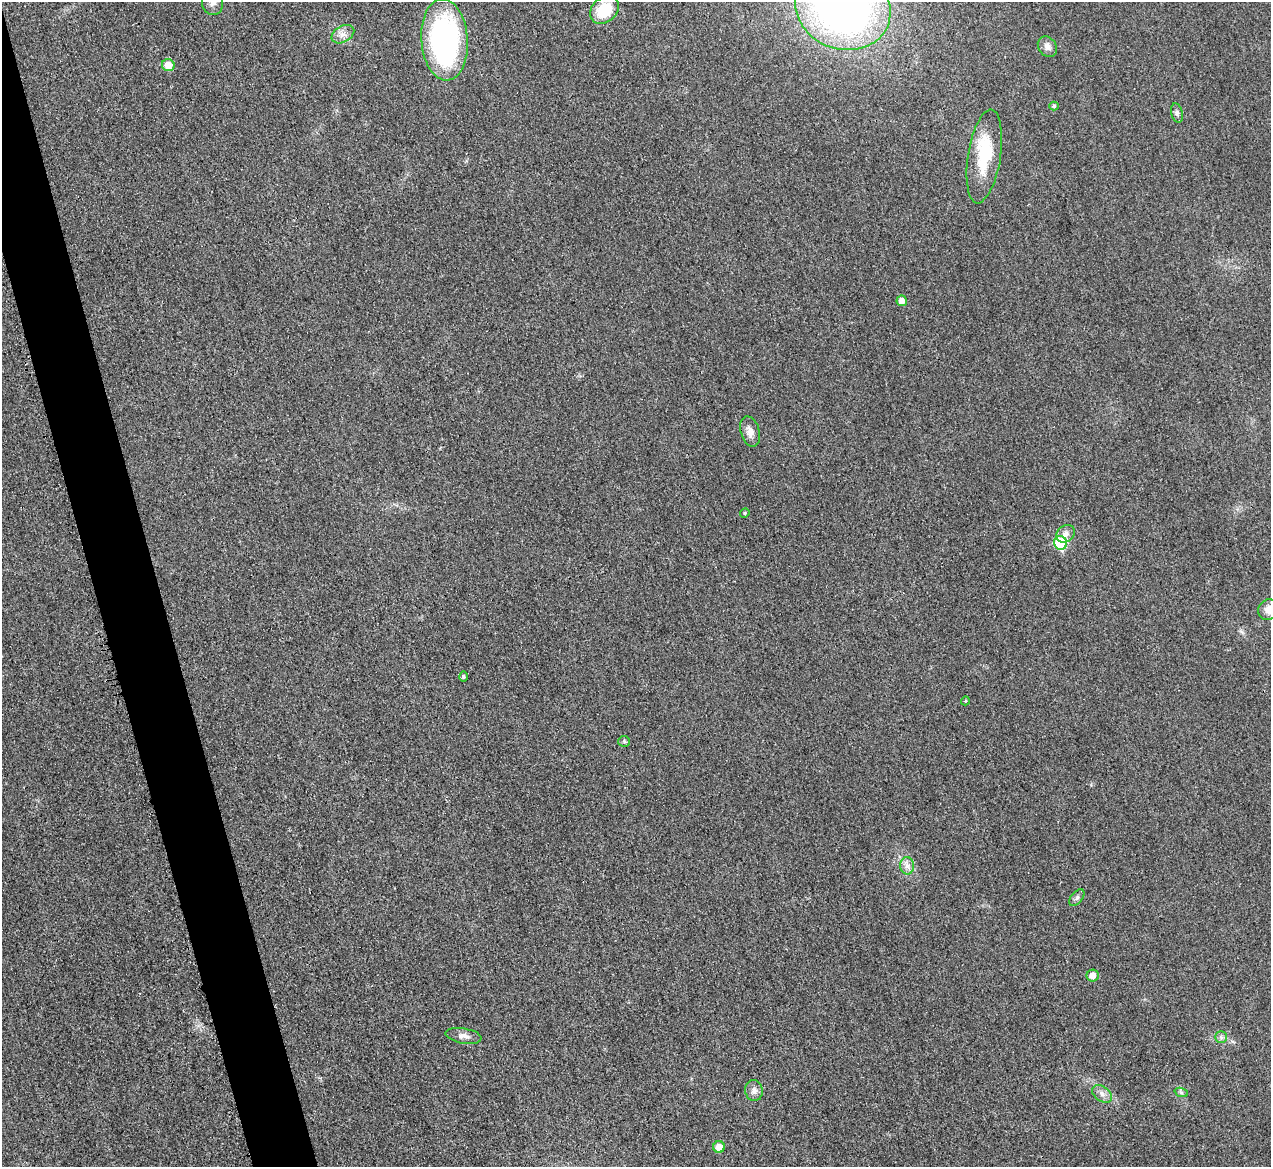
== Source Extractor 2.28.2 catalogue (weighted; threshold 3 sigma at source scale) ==
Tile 11 of 4 x 4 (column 3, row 3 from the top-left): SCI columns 2556-3824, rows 1435-2599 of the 5097 x 5078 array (HDU 1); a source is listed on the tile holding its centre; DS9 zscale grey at full resolution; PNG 1273 x 1169 px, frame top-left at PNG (2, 2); each listed source drawn as its Kron ellipse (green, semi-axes under 4 px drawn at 4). Shown black and unused: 5% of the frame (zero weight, under 3 of 4 exposures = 1% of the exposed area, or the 3 px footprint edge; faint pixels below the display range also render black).
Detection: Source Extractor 2.28.2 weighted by HDU 2 'WHT'; one run over the whole footprint, this tile lists its part. Background 0.0431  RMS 0.0064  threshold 0.0286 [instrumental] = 3 sigma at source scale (4.5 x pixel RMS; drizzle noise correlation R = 1.50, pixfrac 1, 0.05/0.05 arcsec/px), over >= 5 px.
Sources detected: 28; all 28 listed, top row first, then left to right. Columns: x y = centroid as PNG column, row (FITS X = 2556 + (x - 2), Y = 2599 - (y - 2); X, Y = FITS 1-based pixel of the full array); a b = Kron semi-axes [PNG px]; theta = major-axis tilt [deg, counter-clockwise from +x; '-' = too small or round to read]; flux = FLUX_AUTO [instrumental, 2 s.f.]
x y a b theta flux
212 2 13 10 -79 4.4
843 8 48 41 -20 350
604 10 16 12 40 22
343 34 12 8 29 4
444 40 41 23 -86 150
1047 47 11 9 -54 3.9
168 65 6 6 - 9.4
1054 106 5 4 - 1
1177 113 10 5 -76 1.8
984 156 47 16 81 33
902 301 5 5 - 4.6
750 431 16 9 -74 4.9
745 513 5 4 - 0.74
1066 534 10 8 38 3.6
1060 543 7 6 - 42
1269 610 11 10 - 6.1
463 677 5 4 - 0.99
965 701 4 3 - 0.58
624 741 6 5 - 1.1
907 866 8 7 - 3.1
1077 898 10 5 51 1.7
1093 976 6 6 - 5.1
464 1036 18 7 -10 3.9
1221 1037 6 6 - 1.6
754 1091 10 9 - 3.2
1181 1092 7 4 -19 1.2
1102 1094 11 7 -37 3.5
719 1147 6 6 - 7.8
Isophote crosses this tile's border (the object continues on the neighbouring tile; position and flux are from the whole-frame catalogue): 3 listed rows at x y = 212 2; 843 8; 1269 610